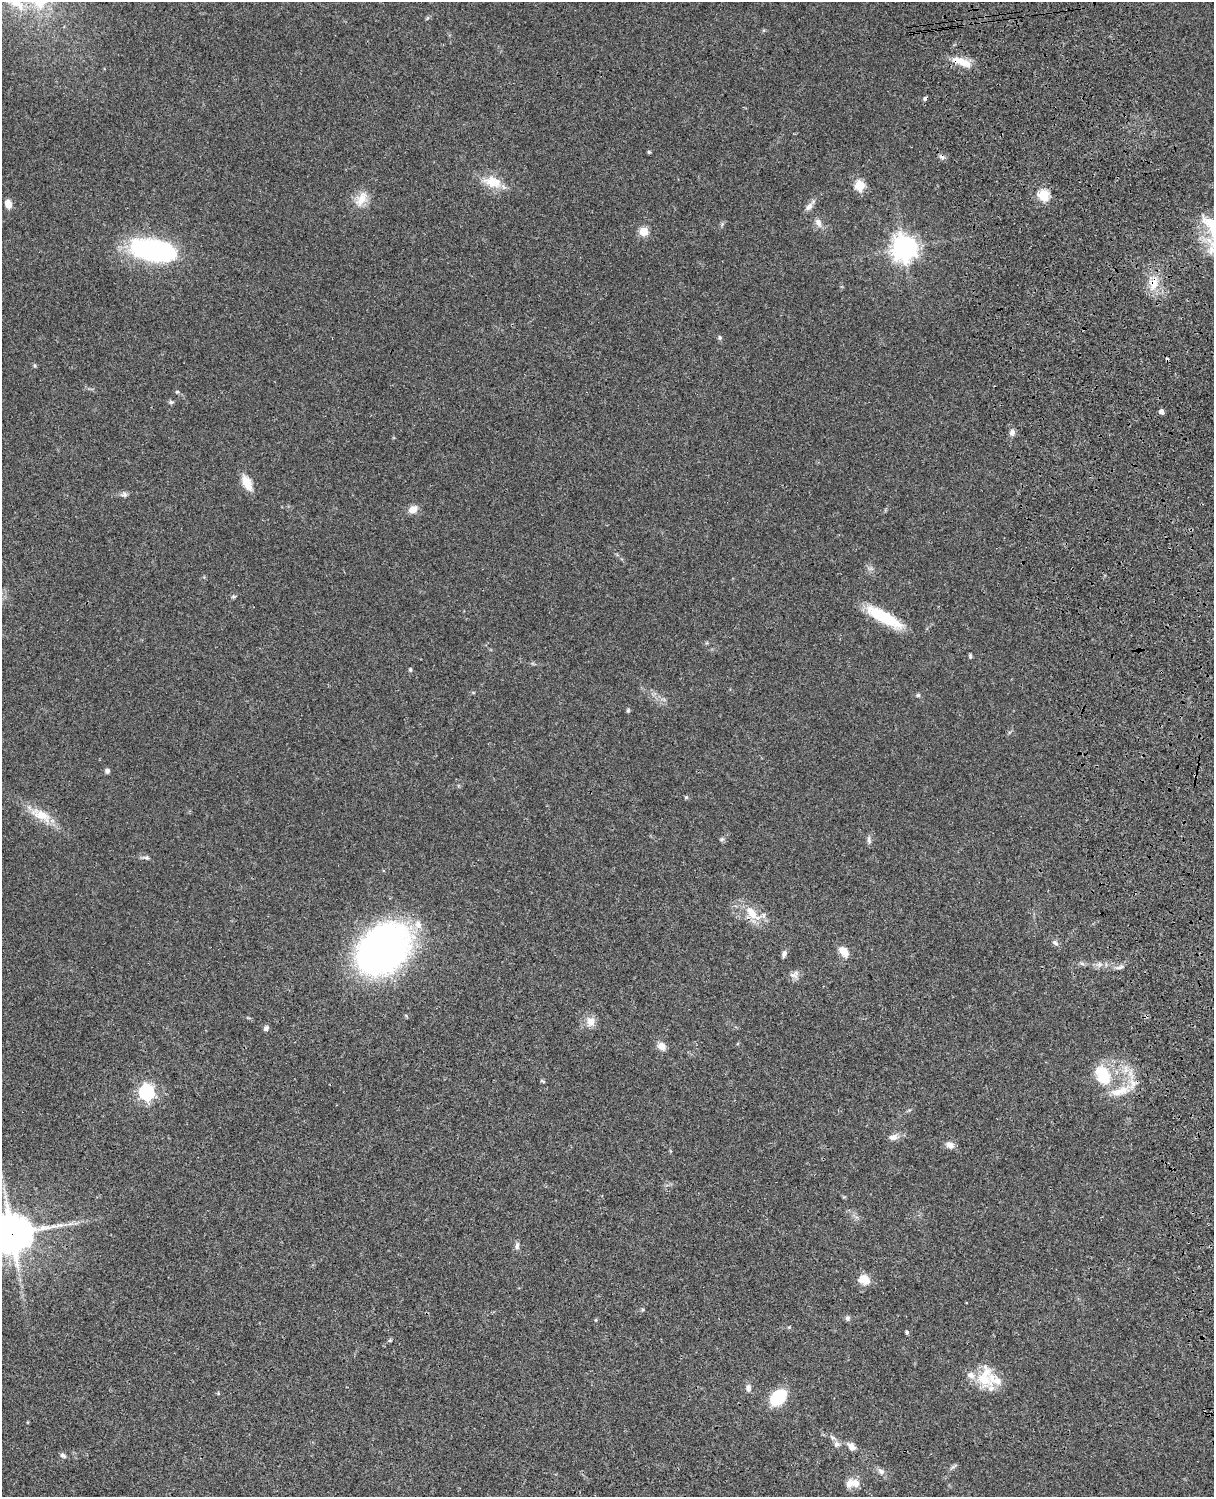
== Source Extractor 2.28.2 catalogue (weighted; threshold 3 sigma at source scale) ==
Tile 6 of 4 x 3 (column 2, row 2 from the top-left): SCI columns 1334-2545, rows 1774-3268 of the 5088 x 4928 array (HDU 1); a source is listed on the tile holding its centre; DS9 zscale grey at full resolution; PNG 1216 x 1499 px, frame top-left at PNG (2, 2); no overlay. Shown black and unused: <1% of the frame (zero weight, under 3 of 4 exposures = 6% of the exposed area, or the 3 px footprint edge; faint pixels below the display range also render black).
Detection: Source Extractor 2.28.2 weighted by HDU 2 'WHT'; one run over the whole footprint, this tile lists its part. Background 0.0753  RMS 0.0058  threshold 0.026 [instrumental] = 3 sigma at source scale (4.5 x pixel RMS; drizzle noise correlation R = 1.50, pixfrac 1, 0.05/0.05 arcsec/px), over >= 5 px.
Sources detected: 77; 3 cosmic-ray / hot-pixel residue — not listed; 3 inside a brighter listed object's ellipse — not listed separately; the other 71 listed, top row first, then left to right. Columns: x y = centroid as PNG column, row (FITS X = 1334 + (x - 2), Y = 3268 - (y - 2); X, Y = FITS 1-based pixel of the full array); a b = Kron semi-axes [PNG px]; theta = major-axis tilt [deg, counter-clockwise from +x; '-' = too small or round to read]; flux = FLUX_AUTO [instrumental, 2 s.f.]
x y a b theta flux
962 62 26 9 -20 8.9
649 152 5 4 - 0.74
493 182 26 15 -16 12
859 185 5 5 - 32
1044 195 5 5 - 44
361 199 23 12 60 8.4
8 204 10 7 -72 4.2
809 207 12 7 49 2.9
818 223 13 8 -63 3.4
1211 223 34 16 -24 18
644 231 5 5 - 21
904 248 9 8 - 490
153 250 46 20 -10 92
1154 283 20 13 79 9.8
720 337 7 5 -88 0.92
35 365 6 4 -71 0.74
177 392 5 4 - 0.69
171 402 7 5 0 1
1162 412 4 4 - 2.9
1012 432 8 7 - 2.2
247 483 17 8 -62 9.3
124 495 8 7 - 1.8
413 509 11 9 28 4.6
884 617 44 12 -29 25
970 656 6 4 -88 0.78
410 669 5 4 - 0.8
918 695 5 5 - 0.86
628 710 5 4 - 0.76
107 771 5 5 - 1.8
686 797 5 4 - 0.65
41 815 33 13 -26 12
722 839 6 5 - 1
869 840 12 5 -79 1.6
146 858 10 6 -8 1.6
752 914 28 12 -43 12
418 925 13 10 -68 5.7
1055 943 9 5 -37 1.6
384 948 36 26 42 370
843 951 11 8 -51 6.8
784 954 9 5 69 1.8
1099 964 8 7 - 2.1
1120 967 12 4 20 1.7
793 975 14 5 -30 2.1
590 1021 14 12 89 4.9
266 1028 7 6 - 1.7
662 1046 10 8 -33 4
1126 1067 8 4 -72 2.1
1103 1075 26 17 -65 23
542 1081 7 3 -27 0.67
1121 1091 27 12 19 12
146 1092 7 6 - 160
893 1137 13 8 10 3.4
949 1145 11 8 -32 3.1
70 1224 7 4 19 1.5
12 1234 13 12 - 1500
517 1246 10 6 80 1.9
864 1279 14 10 -26 7.4
848 1318 7 6 - 1.3
596 1320 5 3 - 0.51
907 1332 4 4 - 1
390 1340 6 4 44 0.72
985 1376 34 20 88 17
748 1388 10 7 -86 2.3
778 1398 18 12 46 23
832 1437 8 6 -41 1.6
837 1444 8 8 - 2.3
851 1447 10 8 -49 3.4
63 1455 8 6 -27 1.6
953 1467 10 4 40 1.2
881 1471 9 7 -18 2.4
855 1483 14 10 -27 5.6
Overlapping masked pixels (flux is a lower limit): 4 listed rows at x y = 962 62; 1154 283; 752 914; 12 1234
Isophote crosses this tile's border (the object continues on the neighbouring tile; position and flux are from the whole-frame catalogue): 2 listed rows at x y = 1211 223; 12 1234